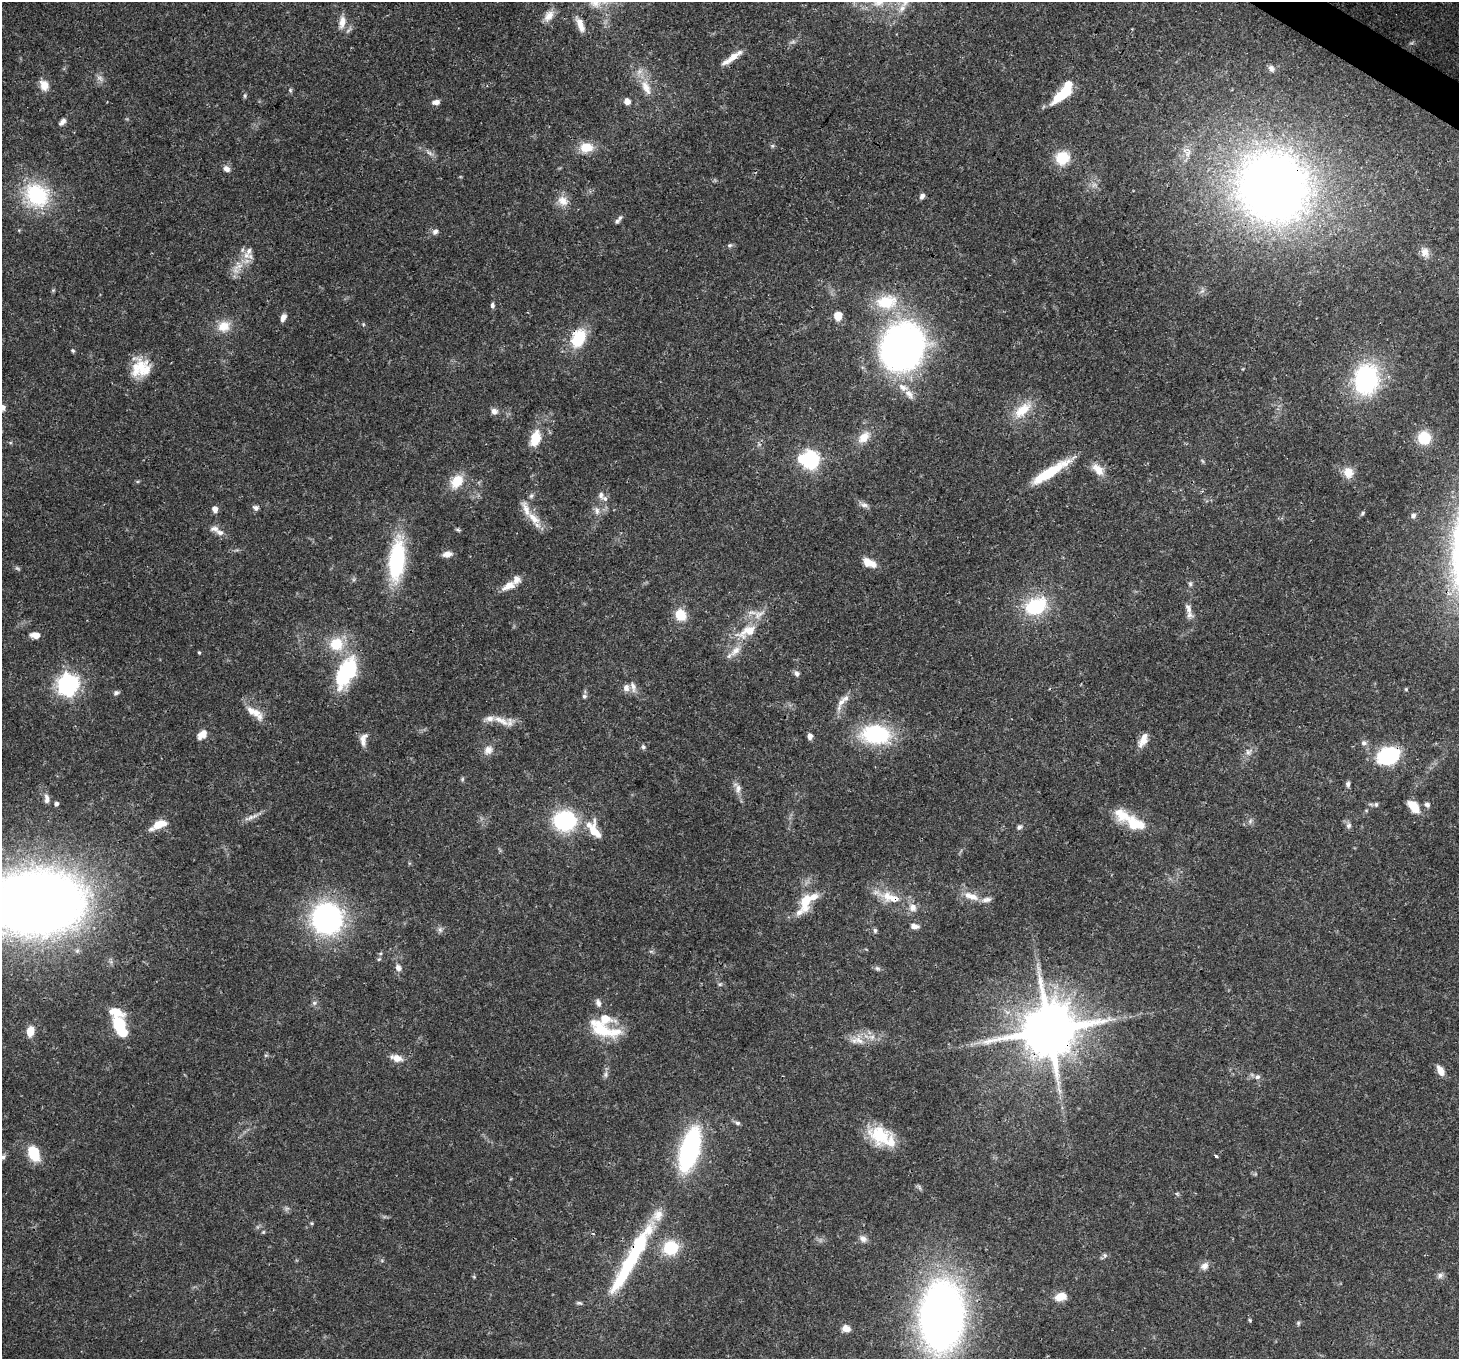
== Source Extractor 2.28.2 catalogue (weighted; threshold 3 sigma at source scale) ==
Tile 10 of 4 x 4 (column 2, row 3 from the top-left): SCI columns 1529-2985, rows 1708-3064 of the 5968 x 6059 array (HDU 1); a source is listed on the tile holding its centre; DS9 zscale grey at full resolution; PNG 1461 x 1361 px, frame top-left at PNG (2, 2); no overlay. Shown black and unused: <1% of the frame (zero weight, under 3 of 4 exposures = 7% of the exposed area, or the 3 px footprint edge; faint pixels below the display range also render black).
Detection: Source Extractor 2.28.2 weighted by HDU 2 'WHT'; one run over the whole footprint, this tile lists its part. Background 0.0541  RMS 0.0029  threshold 0.0131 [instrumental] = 3 sigma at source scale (4.5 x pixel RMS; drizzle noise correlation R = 1.50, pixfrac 1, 0.0396/0.0396 arcsec/px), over >= 5 px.
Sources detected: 193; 1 too faint to see at this stretch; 2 inside a brighter object's white glare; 2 cosmic-ray / hot-pixel residue — not listed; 24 inside a brighter listed object's ellipse — not listed separately; the other 164 listed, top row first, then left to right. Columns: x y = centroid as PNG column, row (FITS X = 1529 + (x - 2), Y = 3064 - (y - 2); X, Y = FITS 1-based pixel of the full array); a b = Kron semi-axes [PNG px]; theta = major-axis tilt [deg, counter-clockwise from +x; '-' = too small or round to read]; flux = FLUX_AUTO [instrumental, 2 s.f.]
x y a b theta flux
902 8 15 8 57 2.5
549 16 17 10 54 2.7
342 22 18 9 80 2.9
580 25 20 8 -67 2.9
732 58 30 6 35 3.4
1271 68 9 6 -57 1.2
100 78 11 6 -35 1.3
44 85 13 10 -81 3.3
646 87 24 11 -64 5.3
290 90 6 5 - 0.51
1063 95 23 8 35 12
245 96 6 5 - 0.55
627 101 5 5 - 2.7
436 102 10 6 10 1.4
62 122 11 6 50 1.3
772 146 6 5 - 0.52
586 147 18 12 2 5.3
430 153 11 5 -25 1.1
1062 158 16 14 33 8
227 169 10 7 -40 1.6
1094 185 8 5 44 0.98
1273 187 56 52 -47 300
36 195 37 32 -35 23
922 196 7 5 61 1.1
563 201 16 13 -36 3.4
620 218 7 6 - 0.75
435 232 8 7 - 1.2
730 245 7 6 - 0.65
249 251 20 9 -76 2.6
1425 252 13 11 -79 2.4
238 266 18 13 45 4.5
1202 291 8 5 44 0.86
886 302 33 21 7 13
492 305 7 5 -84 0.78
838 316 7 7 - 5.6
283 318 10 6 66 1.4
363 324 5 4 - 0.36
224 326 17 15 21 5
578 338 22 15 66 12
902 347 36 31 57 160
73 350 5 5 - 0.45
142 368 26 20 -48 9
1366 379 36 28 84 35
903 387 15 9 -25 2.9
1022 410 29 13 41 7.5
494 411 7 7 - 1.6
864 437 20 12 45 4.4
535 438 16 10 73 7.5
1424 438 16 15 - 6.7
810 460 9 8 - 88
1098 469 19 11 -45 3.8
1050 472 50 9 32 14
1348 472 14 13 - 3.7
457 481 18 13 53 6.2
601 495 11 7 -76 1.3
531 496 8 6 57 0.78
864 505 15 6 -22 1.3
256 508 6 5 - 1.2
215 509 6 5 - 2.1
597 511 12 6 -89 1.6
1363 513 7 5 50 0.5
1413 515 7 6 - 0.99
533 518 22 11 -44 5.1
458 530 8 4 -27 0.48
220 532 13 7 -20 1.8
447 554 11 6 11 2
397 560 45 16 84 31
869 563 18 9 -24 3.6
1190 584 8 5 82 0.73
509 586 19 10 24 3.5
1036 606 27 19 24 18
1188 609 17 7 -69 2.1
681 615 11 10 - 7
747 631 34 15 25 8.7
35 635 10 6 -6 2.8
336 644 17 16 - 9.1
735 651 18 9 46 3.4
199 652 4 3 - 0.34
346 673 35 16 64 29
797 673 7 6 - 1.1
68 684 8 8 - 160
633 687 15 7 -72 1.8
1406 689 5 4 - 0.35
116 693 8 5 32 0.79
584 696 6 6 - 0.72
841 702 13 8 43 2.1
256 713 25 12 -53 4.3
501 721 27 8 -25 3.8
202 734 14 9 46 2.5
876 734 34 22 -7 26
810 736 7 6 - 1.2
363 739 19 9 80 2.3
1143 740 19 9 63 3
1364 743 8 7 - 1.1
643 747 7 5 -73 0.66
488 750 13 11 37 2.5
1248 752 11 8 50 1.8
1388 755 20 14 21 28
462 779 6 4 89 0.45
1348 784 8 6 87 0.8
738 788 14 9 85 1.9
47 799 13 6 -88 1.5
56 804 5 5 - 0.93
1376 804 7 6 - 0.65
1427 805 8 6 -40 0.96
1414 807 14 8 -49 6.3
1122 815 30 16 -27 7.5
250 817 20 6 20 1.9
564 821 26 22 -1 24
1250 821 7 4 73 0.59
159 824 19 8 25 5.3
1349 825 9 7 89 1
1019 827 6 5 - 0.97
594 831 26 13 -75 5.7
971 896 20 9 -19 4.1
894 898 22 12 -2 5.6
806 901 22 12 79 8.4
37 902 76 50 4 410
913 908 11 11 - 2.4
327 918 25 24 - 75
914 926 10 6 -11 1.6
440 930 9 6 -88 0.95
875 930 6 5 - 0.67
379 959 7 4 44 0.47
398 968 10 8 -64 1.5
877 968 8 7 - 0.71
720 984 8 4 -8 0.51
314 1003 7 5 -45 0.74
598 1003 11 6 -71 1.2
116 1012 20 14 -38 6.2
119 1025 8 7 - 16
602 1029 37 17 -35 11
1048 1030 17 15 45 2000
30 1031 10 7 78 4.5
872 1037 11 8 -14 2.1
859 1040 21 11 -47 3.7
266 1055 6 4 17 0.41
396 1058 13 7 -17 3.1
1440 1071 13 7 -61 2.4
606 1074 9 7 80 1
1257 1077 8 7 - 0.99
737 1123 7 5 -17 0.74
880 1135 28 22 -20 13
690 1150 31 12 74 68
34 1153 15 10 -69 11
1216 1156 3 3 - 0.45
3 1157 8 6 52 0.87
1177 1194 6 5 - 0.44
287 1209 8 5 44 0.66
312 1223 5 4 - 0.35
263 1232 5 5 - 0.37
863 1239 11 8 -37 1.5
671 1248 18 17 - 11
1105 1255 7 6 - 0.74
632 1258 93 13 61 37
1204 1266 11 8 40 1.7
1440 1275 8 7 - 1
474 1277 5 4 - 0.33
1060 1297 13 8 18 4.2
579 1303 8 5 -14 0.59
942 1316 58 36 88 200
1250 1320 6 4 -87 0.37
1298 1323 6 5 - 0.47
846 1328 9 7 -12 2.4
Overlapping masked pixels (flux is a lower limit): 7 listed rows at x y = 1273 187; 578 338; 1388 755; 894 898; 1048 1030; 632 1258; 942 1316
Isophote crosses this tile's border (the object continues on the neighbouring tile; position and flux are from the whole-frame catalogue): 2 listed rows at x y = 37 902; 3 1157